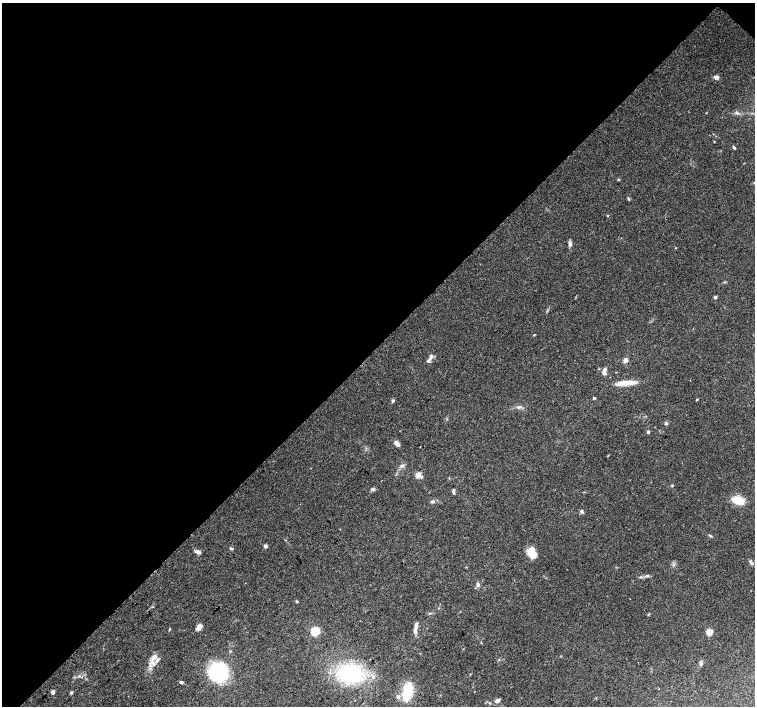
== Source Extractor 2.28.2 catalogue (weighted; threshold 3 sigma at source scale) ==
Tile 2 of 4 x 4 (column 2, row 1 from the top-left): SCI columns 1510-3014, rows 4454-5861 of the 6024 x 6024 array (HDU 1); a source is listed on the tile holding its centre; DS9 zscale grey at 2 x 2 block average (1 PNG px = mean of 2 x 2 image px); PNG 757 x 708 px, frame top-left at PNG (2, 3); no overlay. Shown black and unused: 49% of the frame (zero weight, under 3 of 4 exposures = <1% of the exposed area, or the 3 px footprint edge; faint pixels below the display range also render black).
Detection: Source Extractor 2.28.2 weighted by HDU 2 'WHT'; one run over the whole footprint, this tile lists its part. Background 0.07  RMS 0.0051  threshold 0.0228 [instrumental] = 3 sigma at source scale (4.5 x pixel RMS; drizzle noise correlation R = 1.50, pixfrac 1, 0.0396/0.0396 arcsec/px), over >= 5 px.
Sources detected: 59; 1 inside a brighter listed object's ellipse — not listed separately; the other 58 listed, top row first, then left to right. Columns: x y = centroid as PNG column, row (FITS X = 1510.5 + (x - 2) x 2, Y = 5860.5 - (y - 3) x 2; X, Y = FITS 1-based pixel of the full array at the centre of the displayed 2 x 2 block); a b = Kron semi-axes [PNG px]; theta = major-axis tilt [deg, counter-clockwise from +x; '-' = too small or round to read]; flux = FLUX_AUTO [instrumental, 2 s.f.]
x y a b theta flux
716 77 4 3 - 5
737 113 4 4 - 2
714 142 2 2 - 0.6
734 147 4 2 - 1.5
629 199 3 2 - 1
608 215 3 2 - 0.73
570 244 6 4 89 2.9
715 297 3 2 - 3.5
534 335 3 2 - 0.82
429 360 12 4 47 4.1
625 360 3 3 - 12
604 371 9 4 82 4.6
626 383 24 5 5 15
594 398 2 2 - 2.4
697 400 2 2 - 1.1
393 401 4 3 - 2.1
519 407 5 2 - 1.8
666 423 4 4 - 2.1
648 432 3 2 - 3.1
397 443 6 3 -51 8
418 475 3 3 - 24
672 485 3 2 - 1.6
373 489 6 3 -6 2.1
453 492 5 3 - 2.2
738 500 10 6 -16 25
432 501 5 4 - 2.3
581 511 5 4 - 2.1
710 536 5 2 - 1.2
266 546 3 3 - 3.9
231 548 5 2 - 1.3
198 552 7 3 -23 4.4
532 553 11 8 -62 18
751 562 7 3 -57 2.6
673 564 3 2 - 1.3
647 576 5 4 - 2.1
640 577 4 2 - 1.3
478 584 5 4 - 2.9
297 601 3 3 - 1
430 613 5 2 - 1.2
416 627 16 3 83 5.9
198 628 10 5 48 4.8
169 629 5 2 - 0.81
315 631 3 3 - 86
709 632 4 3 - 21
230 651 3 3 - 0.86
157 660 6 3 52 3.3
701 664 5 3 - 2.3
219 672 17 15 88 110
351 673 16 13 -20 130
470 674 2 2 - 0.62
79 676 3 2 - 1.1
373 677 4 3 - 2.3
181 682 4 3 - 1.7
53 692 3 2 - 6.2
71 692 4 3 - 1.6
407 692 16 9 74 35
497 700 6 3 31 3.6
490 703 3 3 - 0.92
Diffuse or blended objects may show on this block-average render without a row.